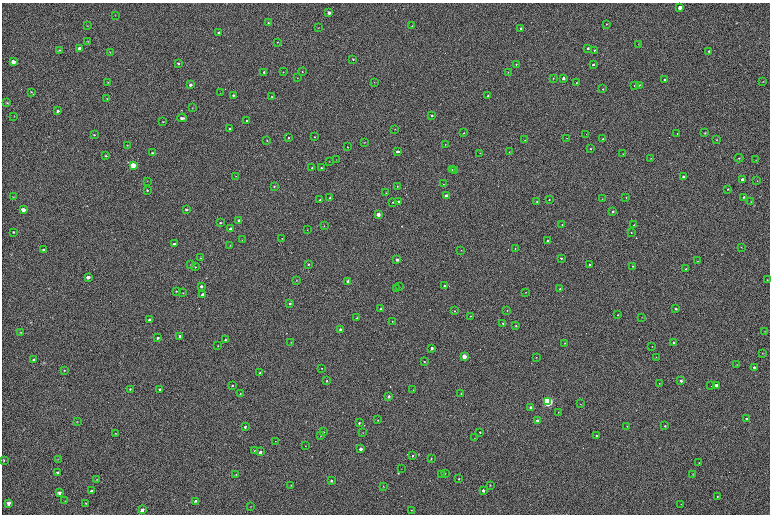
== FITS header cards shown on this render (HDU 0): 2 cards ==
NAXIS1  =                 1536
NAXIS2  =                 1024

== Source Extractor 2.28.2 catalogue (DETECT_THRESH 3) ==
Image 1536 x 1024 px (HDU 0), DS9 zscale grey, zoomed out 1/2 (1 PNG px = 2 x 2 image px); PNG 772 x 516 px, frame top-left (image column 1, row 1023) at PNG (2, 3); each listed source drawn as its Kron ellipse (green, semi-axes under 4 px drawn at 4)
Background 96.8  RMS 7.5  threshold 22.5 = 3 sigma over >= 5 px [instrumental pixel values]
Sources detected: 271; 13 cannot appear on this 1/2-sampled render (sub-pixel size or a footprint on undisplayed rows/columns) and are neither listed nor drawn; the other 258 listed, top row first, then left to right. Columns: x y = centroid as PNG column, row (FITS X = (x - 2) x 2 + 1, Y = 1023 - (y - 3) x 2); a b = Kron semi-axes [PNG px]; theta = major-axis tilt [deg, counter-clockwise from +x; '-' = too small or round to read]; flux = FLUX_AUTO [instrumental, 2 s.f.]
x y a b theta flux
680 8 3 3 - 9800
329 13 3 2 - 5500
115 15 3 2 - 660
268 23 3 3 - 1500
607 24 3 2 - 780
87 26 2 2 - 570
412 26 3 2 - 870
318 28 3 2 - 550
521 28 2 2 - 3400
219 33 3 2 - 4500
88 41 3 2 - 870
277 42 3 2 - 720
638 44 3 2 - 620
588 48 3 3 - 1800
80 49 3 3 - 8700
59 50 3 3 - 1300
594 50 2 2 - 1000
709 51 3 3 - 1600
110 52 2 2 - 620
353 59 3 2 - 1200
14 62 4 3 - 7000
178 63 3 3 - 1800
516 64 2 2 - 1000
593 64 2 2 - 2600
302 71 2 2 - 740
264 72 3 3 - 1600
283 72 2 2 - 680
508 72 2 2 - 750
297 78 2 1 - 440
553 78 2 2 - 740
563 78 2 2 - 6100
665 80 2 2 - 1300
763 81 3 2 - 680
108 82 3 2 - 870
374 82 2 2 - 530
576 83 3 2 - 740
190 85 3 2 - 3300
635 85 3 2 - 1700
639 85 3 2 - 1000
603 89 2 2 - 870
31 92 3 3 - 950
220 93 3 2 - 460
233 95 3 3 - 2000
488 96 2 2 - 890
272 97 3 2 - 890
107 99 3 2 - 710
7 103 3 3 - 1300
192 108 2 2 - 620
58 111 3 3 - 2300
432 115 2 2 - 3200
14 116 3 3 - 880
182 118 5 3 - 3900
247 121 2 2 - 1200
163 122 2 2 - 860
230 129 2 2 - 1200
395 129 3 2 - 480
464 133 2 2 - 990
705 133 2 2 - 980
586 134 2 1 - 1800
677 134 2 1 - 2100
94 135 3 2 - 1100
315 137 2 2 - 760
288 138 2 2 - 1900
566 138 2 1 - 340
603 139 2 2 - 1800
525 140 2 2 - 470
717 140 3 3 - 660
267 141 2 2 - 810
364 142 2 2 - 510
445 144 2 2 - 510
127 145 2 2 - 870
347 147 2 1 - 860
590 149 2 2 - 1200
397 151 4 2 - 4400
509 152 2 2 - 710
152 153 3 2 - 2200
480 153 2 2 - 490
623 154 2 2 - 450
106 156 4 3 - 1600
651 158 2 2 - 550
739 158 4 3 - 1400
336 160 2 1 - 390
756 160 3 2 - 460
329 161 2 2 - 450
133 165 3 3 - 46000
312 168 2 2 - 2400
321 168 2 2 - 1700
452 170 2 2 - 770
454 171 2 2 - 1800
236 176 2 2 - 560
683 177 3 2 - 2800
742 179 3 2 - 3600
147 181 2 2 - 490
757 181 2 2 - 460
443 184 2 2 - 660
274 186 3 2 - 1400
397 186 2 2 - 800
728 189 2 2 - 1200
147 190 3 2 - 1300
386 193 2 2 - 590
446 196 2 2 - 21000
13 197 2 2 - 770
744 197 2 2 - 1600
330 198 2 2 - 4800
626 198 2 2 - 850
602 199 3 2 - 550
320 200 2 2 - 2300
549 200 2 2 - 1100
398 201 2 2 - 3500
537 201 2 2 - 1000
393 202 2 2 - 1400
751 202 2 2 - 520
186 209 3 3 - 2400
23 210 3 3 - 6900
612 211 2 2 - 3100
378 214 2 2 - 21000
239 220 2 2 - 3100
220 223 3 3 - 1300
562 224 2 2 - 570
634 225 3 2 - 700
324 226 2 2 - 740
231 229 3 2 - 15000
307 230 2 2 - 660
13 232 2 2 - 1100
631 232 2 1 - 600
282 238 2 2 - 650
242 240 2 2 - 520
548 241 2 2 - 3800
174 244 3 3 - 3700
230 245 3 2 - 540
741 247 3 2 - 580
515 248 2 2 - 910
43 250 4 3 - 1800
461 250 2 1 - 430
200 258 3 2 - 680
561 258 2 2 - 2400
397 260 2 2 - 8600
697 261 3 2 - 650
190 264 3 2 - 440
308 264 2 2 - 2000
590 265 2 2 - 2300
633 266 2 2 - 1000
195 267 3 2 - 940
686 269 3 2 - 1400
88 277 3 3 - 7400
767 280 2 2 - 680
296 281 3 2 - 930
348 281 2 2 - 11000
201 286 3 2 - 3400
445 286 2 2 - 7500
399 287 2 2 - 600
396 289 2 2 - 1900
560 289 2 2 - 970
176 291 2 2 - 800
526 292 2 2 - 560
183 293 3 2 - 670
203 295 3 3 - 17000
290 303 3 2 - 3100
380 309 2 2 - 2500
676 309 3 2 - 1600
454 311 2 2 - 1300
507 311 2 1 - 560
618 315 2 2 - 710
470 316 2 2 - 490
642 317 2 1 - 450
357 318 2 2 - 1400
149 320 3 2 - 2200
392 321 2 2 - 560
503 323 2 2 - 3200
516 326 2 2 - 1400
340 329 2 2 - 4200
765 331 3 2 - 620
20 332 3 3 - 1000
180 336 3 2 - 2200
158 338 3 3 - 2600
225 340 2 2 - 1300
291 342 3 2 - 630
565 343 2 2 - 700
674 343 3 2 - 3900
218 346 2 2 - 660
652 346 2 2 - 440
432 348 2 2 - 7200
763 353 3 2 - 650
464 356 3 2 - 35000
536 357 2 2 - 740
656 357 2 2 - 500
34 360 3 3 - 2600
424 362 2 2 - 910
736 365 2 2 - 520
754 367 3 3 - 2200
322 368 2 2 - 640
64 370 3 2 - 1100
260 373 3 2 - 1300
327 381 2 2 - 1800
681 381 3 3 - 3300
659 383 3 2 - 920
232 385 2 2 - 1200
716 385 3 3 - 13000
711 386 2 1 - 850
130 389 3 3 - 1400
160 389 3 2 - 1600
413 390 2 2 - 720
240 394 3 2 - 970
461 394 3 2 - 1100
389 396 2 2 - 5700
548 401 3 3 - 370000
580 404 2 2 - 660
531 408 3 2 - 10000
558 412 3 2 - 550
747 419 3 2 - 1900
378 420 3 2 - 830
537 421 3 2 - 6600
77 422 3 3 - 800
359 423 2 2 - 1900
627 426 2 2 - 550
665 426 3 3 - 1300
245 427 3 3 - 2400
323 432 3 2 - 1200
480 432 2 2 - 1200
115 433 3 2 - 620
363 433 2 2 - 460
321 436 3 2 - 680
597 436 3 2 - 1700
474 438 2 2 - 450
275 441 2 1 - 390
305 446 2 1 - 2000
361 449 3 2 - 7600
255 451 3 2 - 1000
260 452 3 2 - 4900
413 456 2 2 - 1200
58 459 3 3 - 650
431 459 2 2 - 750
4 460 3 3 - 1300
699 463 3 2 - 990
401 469 2 1 - 1100
58 472 3 3 - 2400
445 473 2 2 - 460
693 474 3 2 - 710
236 475 3 2 - 940
441 475 3 2 - 510
459 479 2 2 - 970
97 480 3 3 - 880
331 480 3 2 - 1800
291 485 2 2 - 650
490 485 2 2 - 890
383 486 3 2 - 1100
483 490 3 2 - 3300
92 491 3 3 - 4800
59 493 3 3 - 3300
717 496 3 3 - 1400
65 501 3 2 - 620
195 501 4 3 - 2300
9 503 4 3 - 5100
86 503 2 2 - 900
681 504 3 2 - 530
250 506 2 2 - 620
142 510 3 3 - 5100
411 510 3 3 - 1100
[13 sub-pixel or undisplayed-footprint detections neither listed nor drawn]

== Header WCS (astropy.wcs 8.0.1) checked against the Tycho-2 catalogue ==
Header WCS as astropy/WCSLIB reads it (CRVAL/CRPIX/CD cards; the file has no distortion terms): RA---TAN/DEC--TAN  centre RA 20:23:30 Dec +20:47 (305.87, +20.79 deg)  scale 0.915 arcsec/px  FOV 23.4' x 15.6'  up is -179 deg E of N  parity flipped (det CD > 0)
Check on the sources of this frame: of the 60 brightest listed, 12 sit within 2.7 arcsec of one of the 20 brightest Tycho-2 stars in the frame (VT <= 12.15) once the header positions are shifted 0.20 arcsec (0.05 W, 0.19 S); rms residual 0.89 arcsec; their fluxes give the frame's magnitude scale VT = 21.87 - 2.5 log10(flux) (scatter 0.13 mag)
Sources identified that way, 12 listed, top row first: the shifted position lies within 2.7 arcsec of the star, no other Tycho-2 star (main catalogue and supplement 1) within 5.4 arcsec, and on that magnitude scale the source's flux lands within +1.5 / -3 mag of the star's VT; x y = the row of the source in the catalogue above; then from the Tycho-2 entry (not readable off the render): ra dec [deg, ICRS J2000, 3 dp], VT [Tycho-2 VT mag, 2 dp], TYC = Tycho-2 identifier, HIP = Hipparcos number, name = IAU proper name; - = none
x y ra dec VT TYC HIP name
133 165 306.010 +20.740 10.31 1644-1526-1 - -
446 196 305.841 +20.759 11.38 1643-2389-1 - -
23 210 306.070 +20.762 12.08 1644-1268-1 - -
231 229 305.958 +20.774 11.30 1643-2202-1 - -
397 260 305.868 +20.791 12.06 1643-2104-1 - -
203 295 305.974 +20.807 11.44 1643-1618-1 - -
464 356 305.833 +20.841 10.50 1643-2108-1 - -
716 385 305.696 +20.858 11.60 1643-2513-1 - -
548 401 305.787 +20.864 8.04 1643-2278-1 100536 -
531 408 305.797 +20.867 10.44 1643-1680-1 - -
537 421 305.793 +20.874 11.56 1643-2403-1 - -
361 449 305.890 +20.887 12.03 1643-1750-1 - -